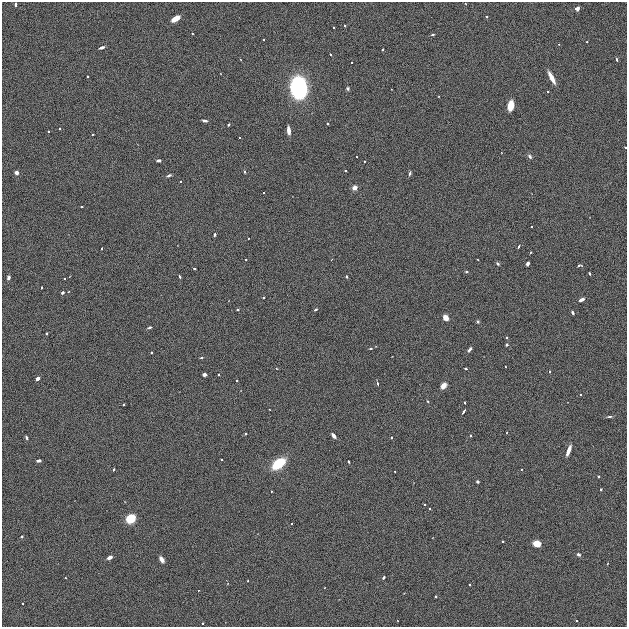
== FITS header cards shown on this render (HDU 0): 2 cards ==
NAXIS1  =                  625
NAXIS2  =                  625

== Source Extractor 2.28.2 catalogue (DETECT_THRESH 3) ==
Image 625 x 625 px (HDU 0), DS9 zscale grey, 1 PNG px = 1 image px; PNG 629 x 629 px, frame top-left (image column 1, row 625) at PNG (2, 2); no overlay
Background 3.81e-05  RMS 0.0055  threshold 0.0166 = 3 sigma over >= 5 px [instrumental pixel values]
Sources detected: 92; all 92 listed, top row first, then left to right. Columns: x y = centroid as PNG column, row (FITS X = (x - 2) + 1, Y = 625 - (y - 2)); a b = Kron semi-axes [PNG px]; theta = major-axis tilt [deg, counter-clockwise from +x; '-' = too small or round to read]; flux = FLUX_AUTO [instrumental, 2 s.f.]
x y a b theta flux
15 4 3 3 - 1.9
577 9 4 4 - 1.7
487 17 3 3 - 0.66
175 19 6 4 34 11
345 26 3 2 - 0.43
433 35 4 3 - 0.5
102 47 4 3 - 2.1
383 49 3 3 - 1.1
331 54 3 3 - 0.51
617 59 3 3 - 1.4
551 78 8 3 -63 6.3
299 87 12 8 -84 110
348 88 3 3 - 0.87
510 106 6 4 79 13
204 121 4 3 - 0.98
327 123 3 3 - 0.36
228 125 3 3 - 0.81
60 129 3 3 - 0.42
288 130 6 3 -85 3.3
625 147 3 2 - 0.31
530 156 5 4 - 1
159 160 4 3 - 1.6
345 171 3 2 - 0.28
244 172 5 3 - 0.42
16 173 4 3 - 2.3
410 173 4 3 - 0.89
169 175 4 3 - 1.2
354 188 5 4 - 1.9
82 207 3 2 - 0.29
532 227 3 3 - 0.43
215 235 3 3 - 0.99
519 247 4 3 - 0.68
102 248 3 2 - 0.38
498 264 4 3 - 0.67
528 264 4 3 - 1.8
579 265 6 3 10 0.62
194 269 3 3 - 0.71
466 272 5 2 - 0.4
589 273 3 3 - 1
8 277 4 3 - 1.1
180 277 4 3 - 0.89
346 277 3 3 - 0.86
42 288 3 2 - 0.39
63 293 3 3 - 0.97
263 297 3 3 - 0.5
581 300 4 3 - 3.1
238 309 3 3 - 0.4
316 309 4 3 - 0.65
573 313 4 3 - 1.1
446 318 4 4 - 5.1
478 322 3 3 - 0.62
149 327 4 3 - 1.2
46 333 3 3 - 0.53
507 345 3 3 - 0.56
371 348 4 3 - 0.48
469 349 4 3 - 1.4
151 352 3 3 - 0.38
201 358 4 3 - 0.37
466 368 3 3 - 0.67
204 374 4 3 - 2.8
37 378 4 3 - 7.8
377 384 3 3 - 1
444 386 5 4 - 3.5
427 401 4 2 - 0.3
465 403 3 3 - 0.79
124 404 3 3 - 0.46
463 411 4 3 - 1.4
609 417 4 3 - 0.71
470 435 3 2 - 0.34
333 436 4 3 - 8.5
26 437 4 3 - 0.72
391 437 3 2 - 0.31
569 450 7 3 69 5.1
221 459 3 2 - 0.38
38 461 4 3 - 2
349 462 3 3 - 0.82
278 464 9 5 37 24
114 469 3 3 - 0.69
598 476 3 3 - 0.5
477 482 3 3 - 0.85
601 489 3 2 - 0.44
424 504 3 3 - 0.53
131 519 6 5 - 14
22 537 4 3 - 0.38
537 543 5 4 - 8.7
578 555 3 3 - 1.3
110 557 4 3 - 3.2
162 559 5 3 - 2.9
383 577 3 3 - 2.1
436 596 3 3 - 0.49
22 603 3 2 - 0.36
203 623 2 2 - 0.27
At the frame edge (FLAGS 8, measured only in part): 1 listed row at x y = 625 147